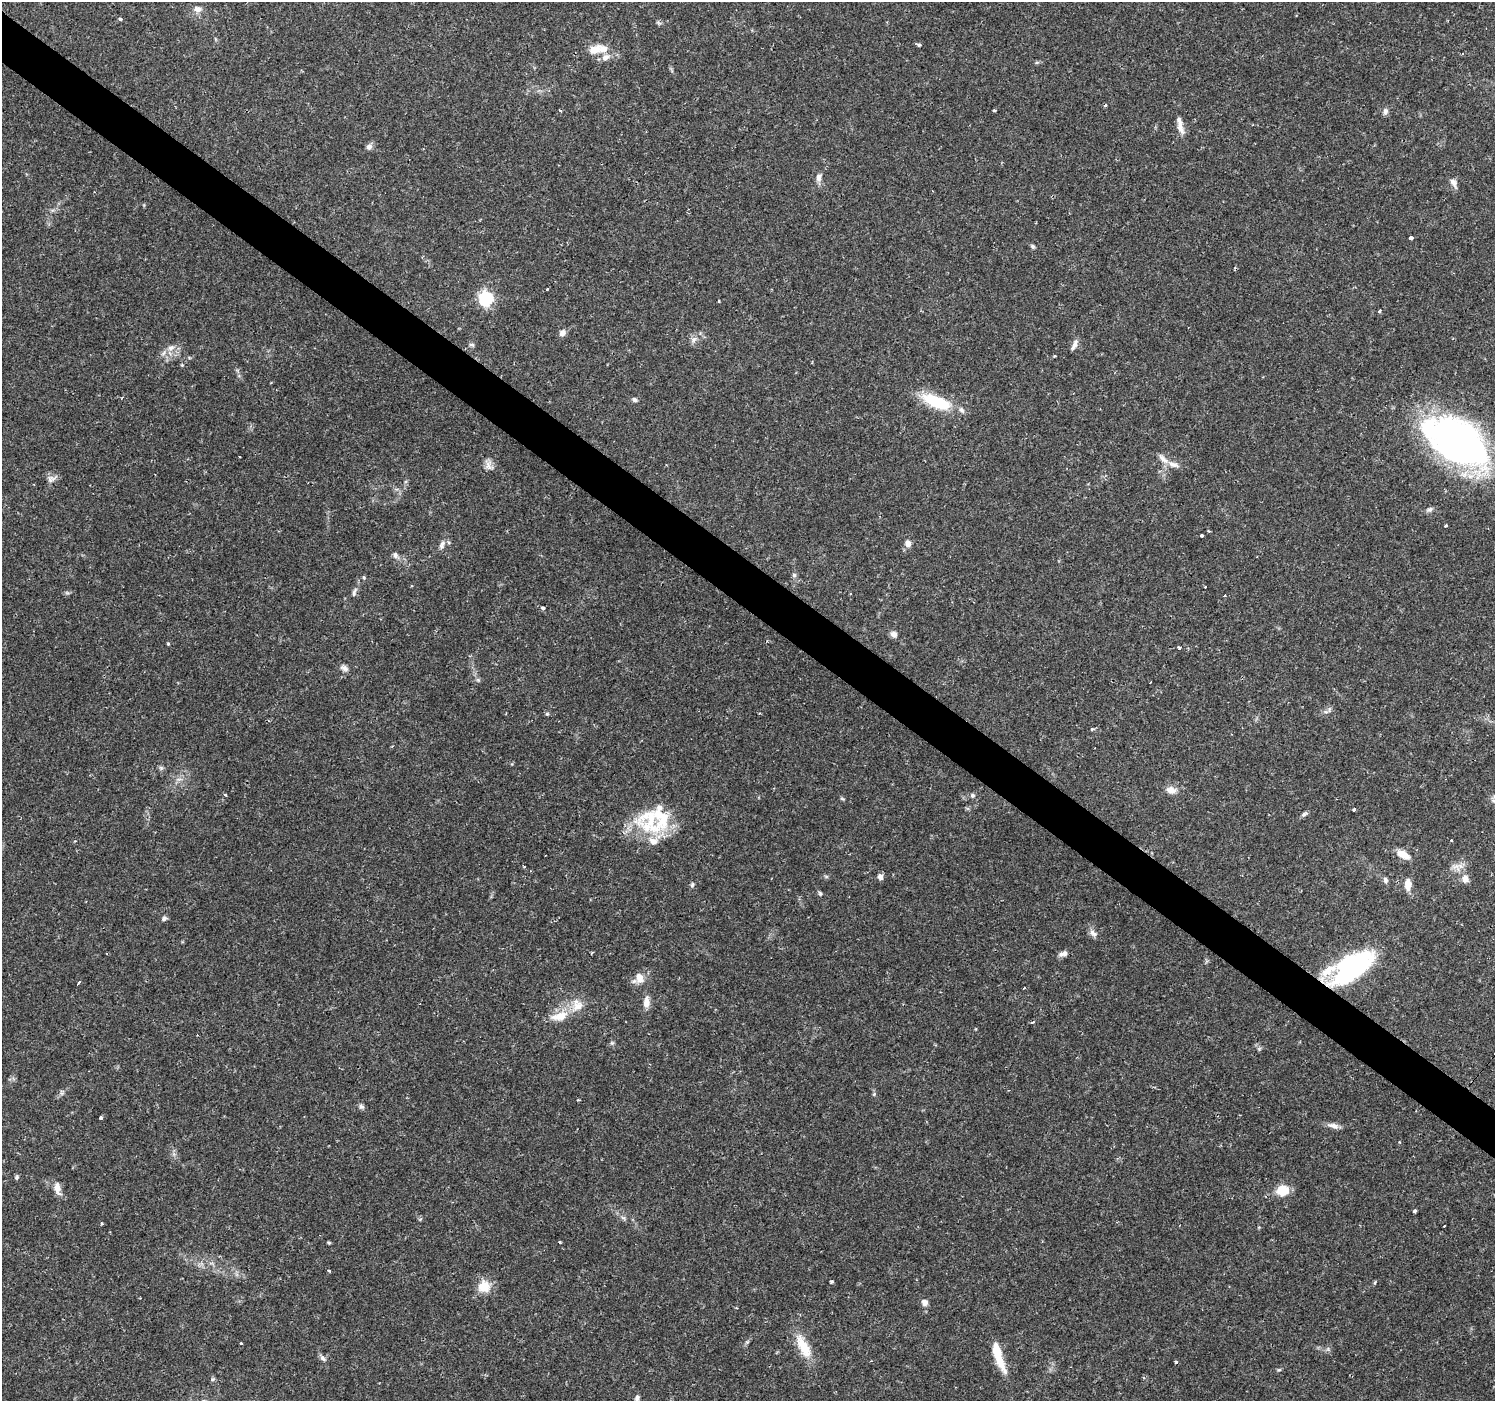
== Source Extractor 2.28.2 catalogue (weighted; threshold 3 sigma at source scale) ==
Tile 11 of 4 x 4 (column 3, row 3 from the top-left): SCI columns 2992-4484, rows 1640-3038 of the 5978 x 6011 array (HDU 1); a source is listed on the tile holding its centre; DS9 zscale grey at full resolution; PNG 1497 x 1403 px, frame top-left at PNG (2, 2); no overlay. Shown black and unused: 4% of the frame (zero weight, under 2 of 3 exposures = <1% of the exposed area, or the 3 px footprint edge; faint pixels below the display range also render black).
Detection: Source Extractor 2.28.2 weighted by HDU 2 'WHT'; one run over the whole footprint, this tile lists its part. Background 0.0292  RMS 0.0028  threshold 0.0125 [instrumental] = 3 sigma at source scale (4.5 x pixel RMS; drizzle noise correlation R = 1.50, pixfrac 1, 0.0396/0.0396 arcsec/px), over >= 5 px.
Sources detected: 132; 3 inside a brighter object's white glare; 10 cosmic-ray / hot-pixel residue — not listed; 10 inside a brighter listed object's ellipse — not listed separately; the other 109 listed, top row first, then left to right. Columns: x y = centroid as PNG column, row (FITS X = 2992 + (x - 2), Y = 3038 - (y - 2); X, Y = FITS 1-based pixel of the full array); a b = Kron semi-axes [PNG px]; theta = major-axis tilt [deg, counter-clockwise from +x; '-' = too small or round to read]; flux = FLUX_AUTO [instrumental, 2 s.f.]
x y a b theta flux
198 9 12 9 -3 1.6
120 19 4 3 - 0.69
658 23 9 3 -21 0.41
919 45 4 3 - 1.5
594 49 19 11 29 3.4
605 57 11 9 32 1.9
1037 62 6 4 19 0.39
1105 105 3 3 - 1.1
994 110 3 3 - 0.37
560 111 3 3 - 0.85
1385 111 9 7 78 0.9
1180 127 19 7 -65 2.2
369 147 9 7 49 1.1
819 178 11 7 84 1.4
1453 183 13 6 -62 1.4
1411 238 4 3 - 1.2
1033 246 6 5 - 0.5
547 289 3 3 - 1.6
486 298 7 6 - 42
719 301 4 3 - 0.24
1380 311 5 3 - 0.42
562 333 8 7 - 1.4
694 340 10 7 57 1.3
472 345 9 5 -13 0.53
1074 345 14 5 67 1.2
171 348 10 7 26 1.7
182 365 5 4 - 0.28
634 400 7 6 - 0.69
936 402 28 11 -20 17
1459 441 62 39 -28 120
240 457 3 3 - 0.54
1174 464 17 7 -21 1.9
489 465 18 9 -59 1.8
52 479 15 9 19 1.4
1430 509 9 6 20 0.79
1445 525 4 3 - 0.33
1209 531 4 3 - 0.3
1202 535 3 3 - 1
908 543 8 7 - 1.7
442 545 13 7 74 1.3
395 555 9 7 -73 0.96
794 575 6 6 - 0.56
364 578 5 4 - 0.34
354 592 14 5 71 1
67 593 7 4 -19 0.41
543 608 4 3 - 0.7
894 634 9 7 -36 1.2
168 644 5 3 - 0.26
1179 648 3 3 - 1.2
344 668 11 7 -35 1.2
478 680 7 4 -72 0.47
1326 712 7 4 0 0.65
547 714 5 5 - 0.39
1092 729 4 4 - 0.35
161 768 6 6 - 0.55
1171 790 14 10 -8 2.2
225 795 4 3 - 0.27
972 795 6 6 - 0.63
842 798 6 4 -20 0.33
1493 800 6 6 - 0.65
1354 810 4 3 - 0.93
1304 814 10 5 31 0.7
650 818 45 40 90 18
1403 854 16 8 -26 3.6
524 866 3 3 - 1.2
826 876 6 4 -19 0.38
880 877 7 6 - 1.1
1465 879 9 8 - 1.9
1385 880 7 5 -75 0.83
1408 884 11 6 89 3.4
692 885 7 5 74 0.51
820 893 6 5 - 0.46
164 918 7 6 - 0.65
1093 933 13 7 -42 1.3
1063 954 12 6 18 1.3
1355 963 46 26 16 29
639 978 16 11 -81 2.9
79 983 4 3 - 1.6
1024 988 3 2 - 0.47
646 1002 15 8 87 2.3
559 1016 25 12 14 5.1
1033 1022 4 3 - 0.3
612 1043 6 5 - 0.46
1259 1049 6 5 - 0.43
874 1094 6 4 46 0.37
361 1107 8 7 - 0.72
101 1118 3 3 - 0.72
1333 1126 17 6 -14 1.5
17 1177 7 5 66 0.48
57 1188 17 8 -77 2.2
1283 1191 13 11 26 5.5
1414 1211 3 3 - 0.95
623 1218 7 5 -30 0.63
102 1223 3 3 - 0.31
560 1242 3 3 - 0.34
329 1243 5 4 - 0.31
831 1282 4 3 - 0.45
1375 1282 6 3 72 0.3
484 1287 12 12 - 5.5
924 1302 8 7 - 1.4
747 1342 6 5 - 0.47
241 1343 4 2 - 0.21
803 1347 36 13 -62 7.2
997 1351 29 11 -72 5.7
323 1358 10 6 -41 0.88
1176 1362 4 4 - 0.36
1279 1370 6 4 1 0.36
213 1379 6 5 - 0.47
637 1398 7 5 64 0.7